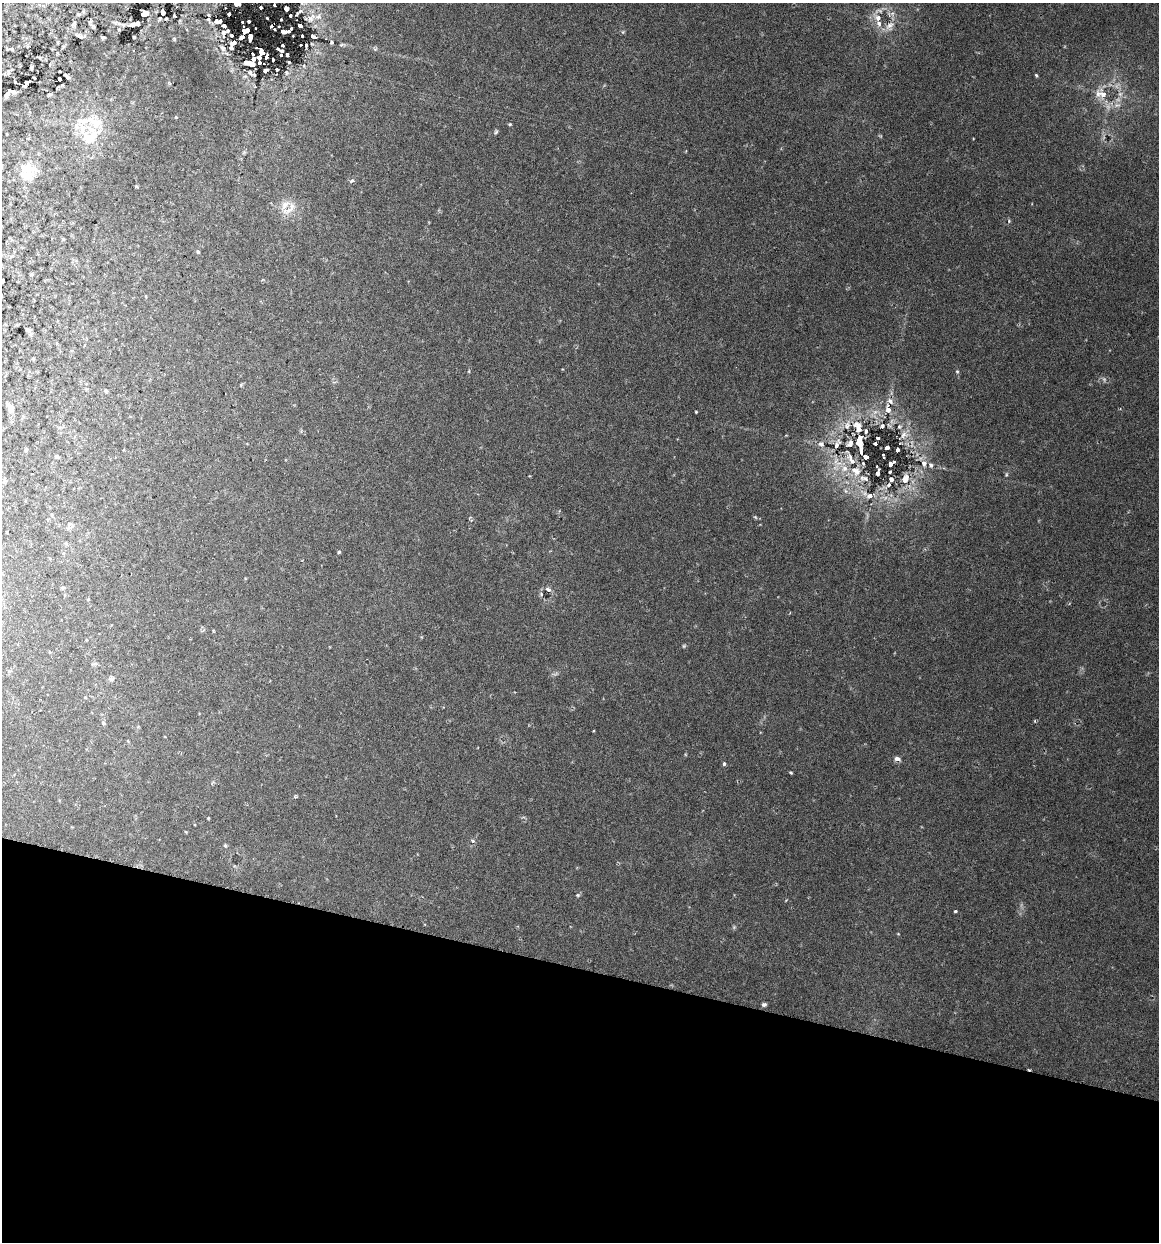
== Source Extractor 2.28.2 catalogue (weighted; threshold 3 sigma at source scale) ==
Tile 15 of 4 x 4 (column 3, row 4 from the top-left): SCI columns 2489-3645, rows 15-1254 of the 5096 x 4990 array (HDU 1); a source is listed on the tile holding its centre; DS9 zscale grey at full resolution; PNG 1161 x 1244 px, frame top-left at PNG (2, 3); no overlay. Shown black and unused: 22% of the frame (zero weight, under 3 of 6 exposures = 3% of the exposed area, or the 3 px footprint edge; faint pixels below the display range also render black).
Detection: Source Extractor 2.28.2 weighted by HDU 2 'WHT'; one run over the whole footprint, this tile lists its part. Background 0.0297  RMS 0.0032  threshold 0.0131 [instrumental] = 3 sigma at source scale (4.09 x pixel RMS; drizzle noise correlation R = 1.36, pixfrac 0.8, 0.05/0.05 arcsec/px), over >= 5 px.
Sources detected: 161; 3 too faint to see at this stretch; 5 cosmic-ray / hot-pixel residue — not listed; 17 inside a brighter listed object's ellipse — not listed separately; the other 136 listed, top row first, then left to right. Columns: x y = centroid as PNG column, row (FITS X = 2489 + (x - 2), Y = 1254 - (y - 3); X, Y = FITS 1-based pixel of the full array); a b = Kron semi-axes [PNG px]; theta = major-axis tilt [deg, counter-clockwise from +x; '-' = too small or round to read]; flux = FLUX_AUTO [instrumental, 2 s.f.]
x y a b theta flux
237 4 6 3 1 1.3
274 5 3 2 - 0.52
261 7 3 3 - 0.38
286 9 4 4 - 1.5
163 12 5 4 - 0.98
299 12 10 2 44 0.41
144 13 6 5 - 1.6
229 14 3 3 - 0.4
290 15 3 2 - 0.34
267 18 3 3 - 0.78
311 18 14 7 52 1.6
878 18 8 7 - 1.8
208 19 4 3 - 0.25
281 20 3 3 - 0.65
219 21 7 4 1 1.4
249 21 3 3 - 0.4
242 22 3 2 - 0.47
134 24 11 3 15 1.3
92 26 11 3 -40 0.51
224 26 4 3 - 0.45
279 26 3 3 - 0.79
300 26 4 3 - 0.58
890 26 15 10 51 2.7
119 30 4 4 - 0.32
246 31 7 4 19 0.98
223 32 6 5 - 0.5
284 32 9 4 14 10
231 35 2 2 - 0.32
80 36 9 4 -22 0.72
250 36 6 4 84 2.1
293 36 2 2 - 0.36
302 36 3 3 - 0.62
103 37 4 2 - 0.39
242 37 4 3 - 1
313 37 5 3 - 0.78
331 42 4 3 - 0.35
233 43 6 4 39 0.77
282 45 3 3 - 0.46
306 45 3 2 - 0.3
222 48 7 4 -52 0.48
12 49 7 3 -19 0.39
279 50 8 3 -27 1
262 52 6 5 - 2.7
287 54 3 3 - 0.46
281 55 3 3 - 0.36
266 56 6 3 72 0.96
259 58 4 3 - 0.73
254 59 5 3 - 0.59
273 59 3 2 - 0.3
289 62 3 2 - 0.18
250 63 9 4 -14 1.7
260 63 4 3 - 0.57
265 70 4 3 - 0.41
277 70 3 2 - 0.33
250 73 7 3 -56 0.47
286 73 5 3 - 0.32
65 75 3 2 - 0.28
1036 75 4 3 - 0.38
67 77 4 3 - 0.33
60 79 3 3 - 0.98
26 82 6 4 44 1.2
13 91 4 3 - 0.57
8 93 7 3 60 1.1
1103 94 19 11 -11 4.6
49 95 6 3 18 0.29
176 117 3 3 - 0.23
510 124 5 4 - 0.33
496 132 6 4 45 0.44
89 137 32 19 17 10
27 175 29 15 9 5.3
352 181 6 5 - 0.65
136 186 5 3 - 0.3
289 210 20 7 21 2.6
1009 221 4 4 - 0.3
198 252 4 4 - 0.52
32 274 5 4 - 0.37
3 281 3 2 - 0.26
28 330 5 5 - 0.64
33 359 5 4 - 0.28
957 371 5 4 - 0.41
106 391 4 4 - 0.66
890 401 11 7 -41 1.5
9 405 11 5 -43 0.99
888 410 9 7 -62 1.7
696 412 3 2 - 0.24
875 412 8 5 44 1
857 425 14 9 -21 2.4
889 425 9 3 -45 0.38
882 426 4 4 - 0.44
899 426 5 4 - 0.34
903 435 12 8 49 1.8
878 438 3 3 - 0.53
859 441 16 7 -89 2.9
850 443 10 7 57 1.2
821 444 9 8 - 1.3
875 444 3 3 - 0.65
837 445 14 6 66 1.9
887 448 4 4 - 4.1
26 450 5 5 - 0.34
123 450 3 2 - 0.21
897 450 4 3 - 0.74
56 457 10 3 -11 0.44
866 457 4 3 - 2.7
883 457 3 2 - 0.4
890 463 6 4 33 2.2
924 463 8 7 - 1.4
931 465 6 4 78 0.52
877 466 3 3 - 0.73
856 471 15 13 -41 4.4
890 472 3 2 - 0.3
878 473 6 3 73 1.6
1006 475 7 4 84 0.43
905 478 16 9 71 2.7
891 479 5 4 - 0.64
5 480 9 5 72 0.64
889 485 6 4 45 0.59
870 496 10 7 -1 1.7
755 517 6 4 -44 0.35
69 526 10 9 - 1
7 532 3 2 - 0.25
339 552 4 3 - 0.38
548 589 8 5 -28 0.88
541 594 6 4 -47 0.43
85 697 4 4 - 0.23
1035 721 5 3 - 0.26
103 723 5 5 - 0.51
897 759 5 4 - 1.5
724 764 5 4 - 0.43
791 773 4 3 - 0.32
295 797 6 3 1 0.34
208 818 4 3 - 0.22
472 841 5 4 - 0.56
225 845 5 4 - 0.41
578 895 5 5 - 0.39
955 911 4 3 - 0.3
764 1004 4 4 - 0.75
Isophote crosses this tile's border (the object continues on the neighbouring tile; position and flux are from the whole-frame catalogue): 1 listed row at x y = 237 4